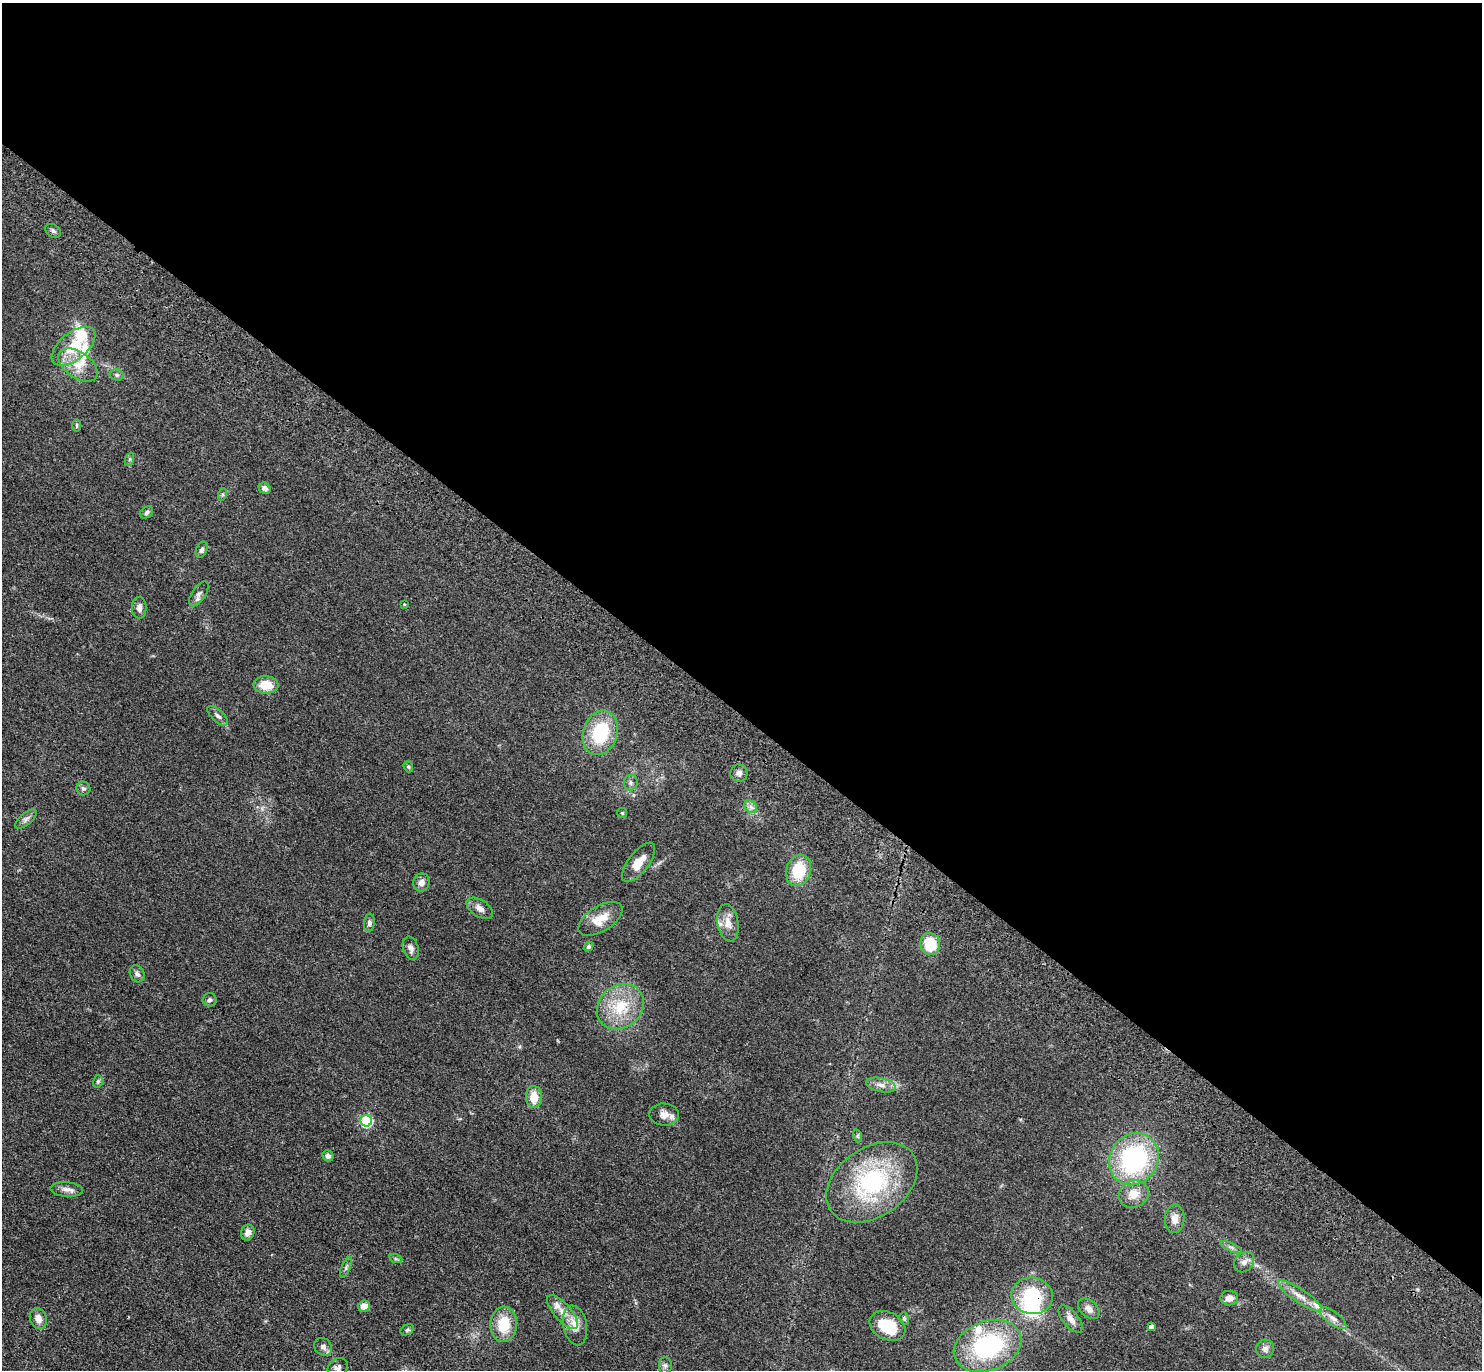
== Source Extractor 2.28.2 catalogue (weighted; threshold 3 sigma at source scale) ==
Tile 3 of 4 x 4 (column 3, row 1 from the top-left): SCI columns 3047-4526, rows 4354-5721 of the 6091 x 6109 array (HDU 1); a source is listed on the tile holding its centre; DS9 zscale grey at full resolution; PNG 1484 x 1372 px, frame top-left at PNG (2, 3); each listed source drawn as its Kron ellipse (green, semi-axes under 4 px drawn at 4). Shown black and unused: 52% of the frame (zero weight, under 3 of 4 exposures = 6% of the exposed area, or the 3 px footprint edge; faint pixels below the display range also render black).
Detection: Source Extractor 2.28.2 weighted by HDU 2 'WHT'; one run over the whole footprint, this tile lists its part. Background 0.0386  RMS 0.0045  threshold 0.0203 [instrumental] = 3 sigma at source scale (4.5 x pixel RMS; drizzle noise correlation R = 1.50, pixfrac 1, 0.05/0.05 arcsec/px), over >= 5 px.
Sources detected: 80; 7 inside a brighter listed object's ellipse — not listed separately; the other 73 listed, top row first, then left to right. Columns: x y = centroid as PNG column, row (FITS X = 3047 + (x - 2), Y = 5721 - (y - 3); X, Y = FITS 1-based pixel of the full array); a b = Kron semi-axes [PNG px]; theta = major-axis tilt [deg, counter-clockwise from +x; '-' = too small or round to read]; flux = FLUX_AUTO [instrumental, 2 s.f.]
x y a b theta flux
53 231 8 6 -37 1.2
73 346 26 13 39 13
78 365 22 13 -35 8.2
117 375 7 5 -15 1
77 425 6 3 90 0.49
130 459 7 4 71 0.72
265 488 6 5 - 1.7
223 494 6 4 72 0.74
147 512 7 5 37 0.96
202 550 8 5 67 1.2
199 594 14 6 57 1.9
404 604 3 2 - 0.35
139 608 11 7 -89 2.2
266 685 12 9 -5 8.5
218 716 13 6 -43 1.6
600 733 23 17 71 24
408 767 6 4 -69 0.64
739 773 8 8 - 2
631 782 8 7 - 1.3
83 788 7 7 - 1
751 807 7 5 -45 1.4
622 813 5 5 - 0.56
26 819 13 6 40 1.7
639 862 23 10 52 6.4
799 870 16 12 72 15
421 882 9 8 - 2.4
480 908 15 8 -33 2.9
600 919 25 12 32 8.1
369 923 9 5 84 1.1
728 923 19 10 -81 4.7
930 944 11 10 - 13
588 947 5 4 - 0.78
411 948 12 7 -73 2.4
137 974 9 7 -64 1.5
210 1000 7 6 - 1
620 1007 25 21 40 17
98 1081 6 4 74 0.79
881 1085 15 7 -13 2.8
534 1097 11 8 -87 7.1
664 1115 15 11 -4 3.6
366 1121 6 5 - 43
858 1136 6 4 -72 0.65
328 1156 6 5 - 1.6
1134 1159 27 24 56 62
872 1182 50 34 35 54
67 1189 16 7 -4 2.6
1134 1194 15 13 29 6.1
1175 1219 14 9 87 4
248 1232 8 6 68 2.2
1231 1247 12 4 -24 1.3
396 1259 7 4 -18 0.67
1244 1262 11 9 47 2.4
346 1267 11 4 67 1.1
1032 1296 21 18 -12 24
1300 1296 26 6 -34 4.8
1229 1298 9 7 2 3
364 1306 6 5 - 4.5
1089 1309 12 8 -41 2.7
562 1312 21 8 -48 4.8
904 1318 6 5 - 0.73
1333 1318 16 6 -37 3
38 1319 10 8 -69 3.6
1070 1319 16 8 -51 3.5
504 1324 18 13 86 13
575 1325 20 11 -78 6
887 1326 19 13 -26 15
1151 1327 4 4 - 2
407 1330 7 5 30 0.72
988 1346 35 24 21 51
323 1347 10 8 -42 2.1
1265 1349 9 9 - 2
665 1365 8 6 90 1.3
338 1368 11 8 33 1.6
Overlapping masked pixels (flux is a lower limit): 1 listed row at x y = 1032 1296